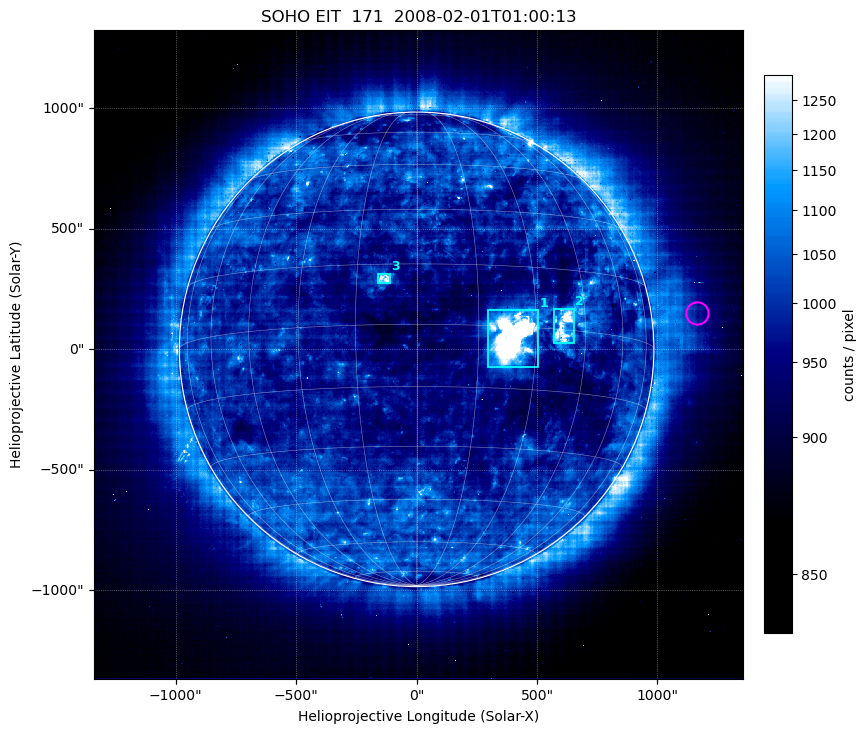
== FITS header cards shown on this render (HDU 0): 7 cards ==
TELESCOP= 'SOHO'               /
INSTRUME= 'EIT'                /
WAVELNTH=                  171 / 171 = Fe IX/X, 195 = Fe XII,
DATE-OBS= '2008-02-01T01:00:13.599' / UTC at spacecraft
CTYPE1  = 'Solar-X '           /
CTYPE2  = 'Solar-Y '           /
BUNIT   = 'counts / pixel    ' /

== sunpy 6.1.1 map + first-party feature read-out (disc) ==
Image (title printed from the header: SOHO EIT  171  2008-02-01T01:00:13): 1024 x 1024 px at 2.63 arcsec/px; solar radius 985 arcsec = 375 px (full disc in frame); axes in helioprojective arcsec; data unit counts / pixel (BUNIT, on the colour bar)
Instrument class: DISC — disc imager (sunpy class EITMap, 171 A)
Bright regions (active regions / flare kernels): reference = the median radial profile (limb darkening/brightening removed); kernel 9 px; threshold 5 sigma = 166 counts / pixel over a disc level ~996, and >= 1.15x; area >= 11 px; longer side >= 9 px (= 24 arcsec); searched inside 0.97 R_sun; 3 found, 3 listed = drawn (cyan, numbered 1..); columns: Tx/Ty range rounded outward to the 10 arcsec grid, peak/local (2 s.f.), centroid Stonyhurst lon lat
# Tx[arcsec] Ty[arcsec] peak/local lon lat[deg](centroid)
1 290..510 -80..170 2.2 +23 -3
2 570..660 20..170 1.5 +38 +1
3 -160..-110 270..320 1.3 -8 +11
Off-limb structures (1.02-1.3 R_sun): pedestal 845 counts / pixel subtracted; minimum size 162 px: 9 found; the strongest spans PA ~270..290 deg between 1.1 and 1.3 R_sun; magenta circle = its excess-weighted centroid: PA ~275 deg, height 1.19 R_sun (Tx ~1160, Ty ~150 arcsec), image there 1.8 x the reference